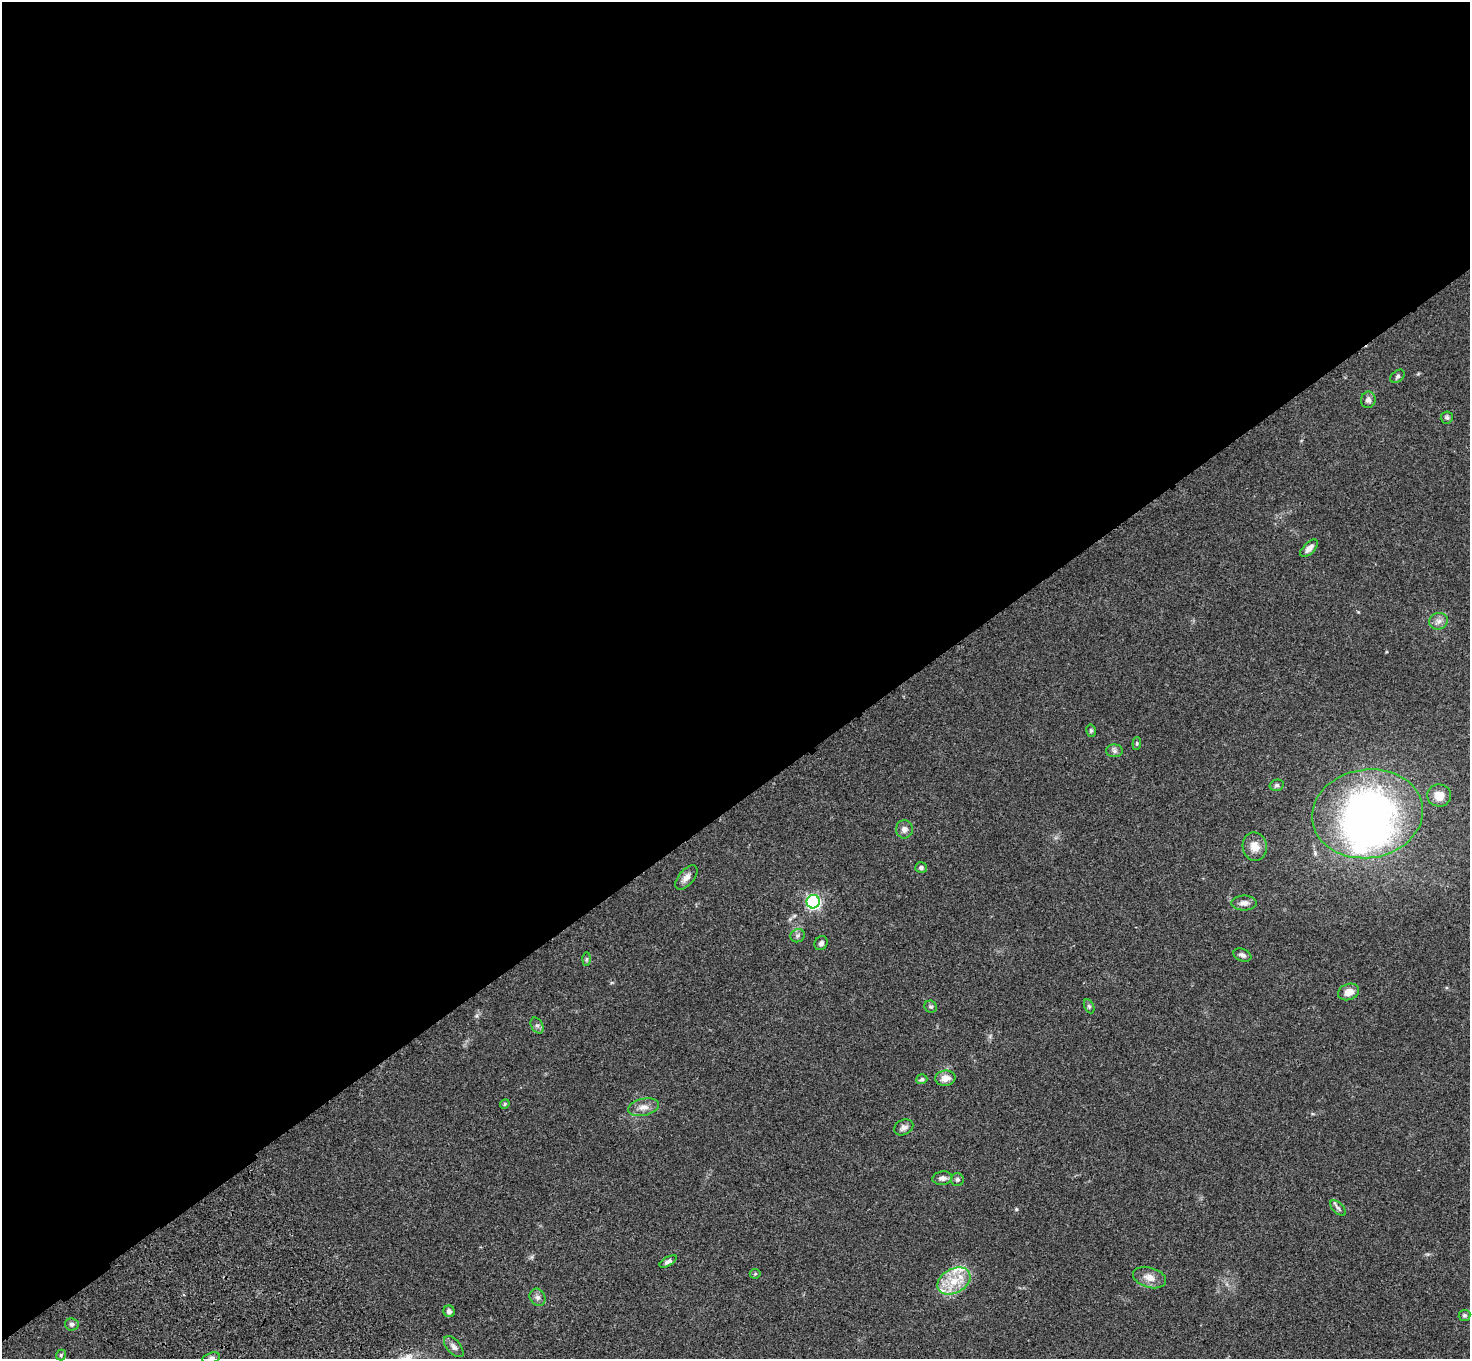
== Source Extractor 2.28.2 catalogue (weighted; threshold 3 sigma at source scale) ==
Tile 2 of 4 x 4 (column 2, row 1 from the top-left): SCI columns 1575-3042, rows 4451-5807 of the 6083 x 6047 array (HDU 1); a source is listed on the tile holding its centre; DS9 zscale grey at full resolution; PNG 1472 x 1361 px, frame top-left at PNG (2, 2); each listed source drawn as its Kron ellipse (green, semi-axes under 4 px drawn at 4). Shown black and unused: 59% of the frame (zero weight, under 3 of 4 exposures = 6% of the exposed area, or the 3 px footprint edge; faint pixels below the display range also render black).
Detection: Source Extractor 2.28.2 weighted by HDU 2 'WHT'; one run over the whole footprint, this tile lists its part. Background 0.0472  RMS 0.0052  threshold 0.0233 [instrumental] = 3 sigma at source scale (4.5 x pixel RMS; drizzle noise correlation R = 1.50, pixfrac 1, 0.05/0.05 arcsec/px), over >= 5 px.
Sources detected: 47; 1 inside a brighter object's white glare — neither listed nor drawn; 2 inside a brighter listed object's ellipse — not listed separately; the other 44 listed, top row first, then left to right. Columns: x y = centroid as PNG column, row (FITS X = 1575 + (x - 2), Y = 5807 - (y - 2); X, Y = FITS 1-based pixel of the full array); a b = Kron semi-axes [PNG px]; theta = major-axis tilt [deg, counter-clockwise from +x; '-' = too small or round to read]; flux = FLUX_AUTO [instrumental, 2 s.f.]
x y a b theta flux
1398 376 8 5 39 1.1
1368 400 8 7 - 2
1447 417 6 6 - 1.1
1309 548 11 5 45 2.8
1439 621 9 8 - 2.4
1091 731 6 5 - 0.86
1137 743 6 4 84 0.65
1114 751 8 6 -1 1.5
1277 785 7 5 15 1
1439 796 12 11 - 6.2
1368 814 56 44 8 220
904 829 9 8 - 2.6
1255 847 14 12 -77 5.7
921 867 6 5 - 1.4
686 878 14 7 50 3.2
813 902 7 6 - 110
1244 903 12 7 0 2.6
798 936 7 6 - 1.3
821 943 7 6 - 1.7
1242 955 9 6 -20 1.8
586 959 7 4 89 0.73
1349 992 11 8 18 4.5
1089 1006 7 4 -65 0.88
931 1007 6 5 - 1
537 1025 8 6 -61 1.4
945 1078 10 7 7 4.6
922 1079 5 5 - 0.96
505 1104 5 4 - 0.66
643 1107 16 8 12 3.8
904 1127 10 7 27 2.1
942 1178 10 6 8 2.3
957 1180 6 6 - 1.2
1338 1208 10 5 -44 1.3
668 1261 9 4 31 1.4
755 1274 5 5 - 0.71
1149 1278 17 10 -17 4.7
954 1281 18 12 29 11
538 1297 9 7 -59 1.9
449 1311 6 5 - 1.5
1464 1315 6 5 - 0.89
72 1324 7 6 - 1.4
454 1347 13 6 -49 2.1
61 1355 5 5 - 0.85
211 1358 9 5 15 1.5
Isophote crosses this tile's border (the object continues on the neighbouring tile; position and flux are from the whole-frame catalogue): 1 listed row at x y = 211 1358